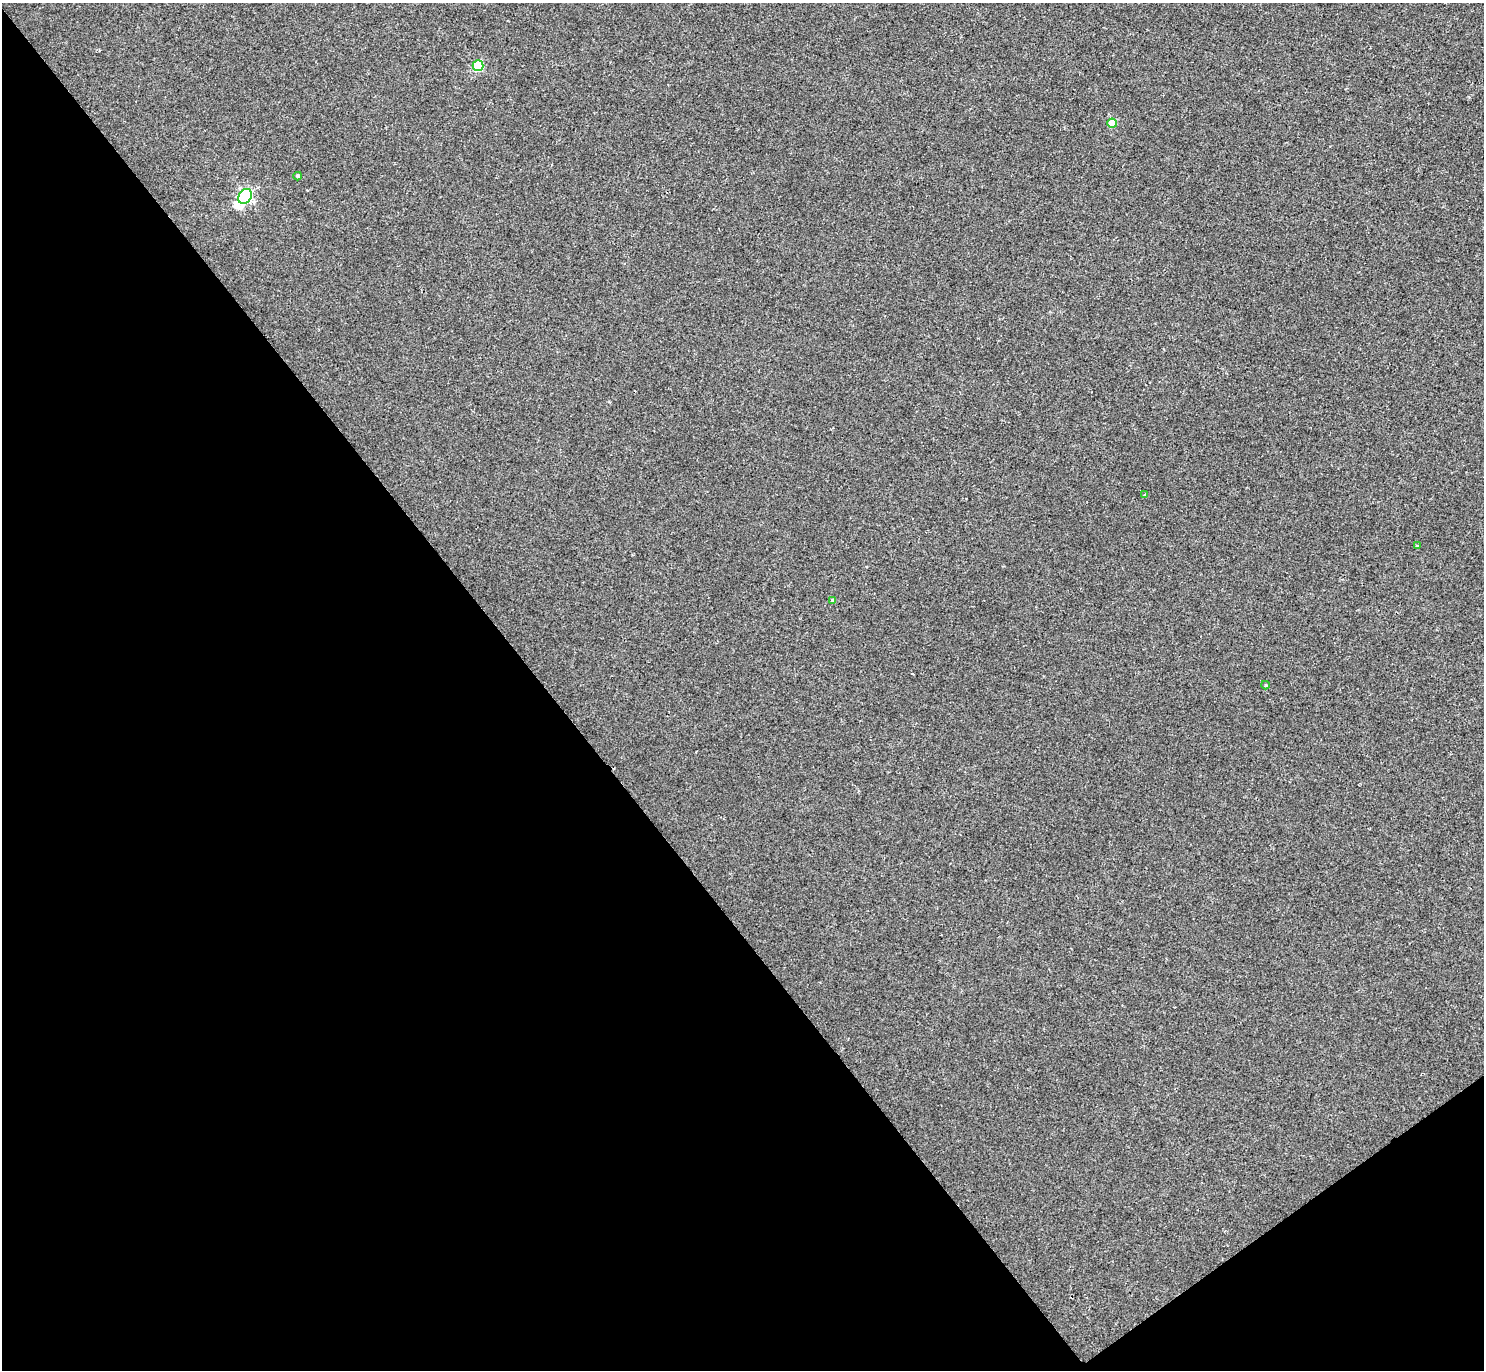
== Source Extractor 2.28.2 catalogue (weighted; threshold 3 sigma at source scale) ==
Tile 14 of 4 x 4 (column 2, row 4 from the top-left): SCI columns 1483-2964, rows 160-1527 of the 5932 x 5928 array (HDU 1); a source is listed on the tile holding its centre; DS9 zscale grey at full resolution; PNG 1486 x 1372 px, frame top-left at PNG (2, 3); each listed source drawn as its Kron ellipse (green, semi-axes under 4 px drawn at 4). Shown black and unused: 40% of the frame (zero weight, under 2 of 3 exposures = <1% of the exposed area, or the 3 px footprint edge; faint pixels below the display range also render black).
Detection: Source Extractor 2.28.2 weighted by HDU 2 'WHT'; one run over the whole footprint, this tile lists its part. Background 8.60e-04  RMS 0.0049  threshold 0.0222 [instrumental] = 3 sigma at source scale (4.5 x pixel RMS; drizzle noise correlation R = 1.50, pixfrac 1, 0.05/0.05 arcsec/px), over >= 5 px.
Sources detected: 8; all 8 listed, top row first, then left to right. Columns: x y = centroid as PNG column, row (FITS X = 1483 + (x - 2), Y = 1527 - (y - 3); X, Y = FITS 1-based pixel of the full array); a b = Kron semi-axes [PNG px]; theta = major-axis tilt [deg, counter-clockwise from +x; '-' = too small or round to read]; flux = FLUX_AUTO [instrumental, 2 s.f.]
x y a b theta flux
478 66 5 5 - 27
1112 123 5 4 - 9.5
298 176 4 3 - 0.83
245 196 8 6 55 100
1145 495 4 3 - 0.7
1417 546 4 4 - 0.47
833 601 4 4 - 1.5
1265 685 4 4 - 0.56